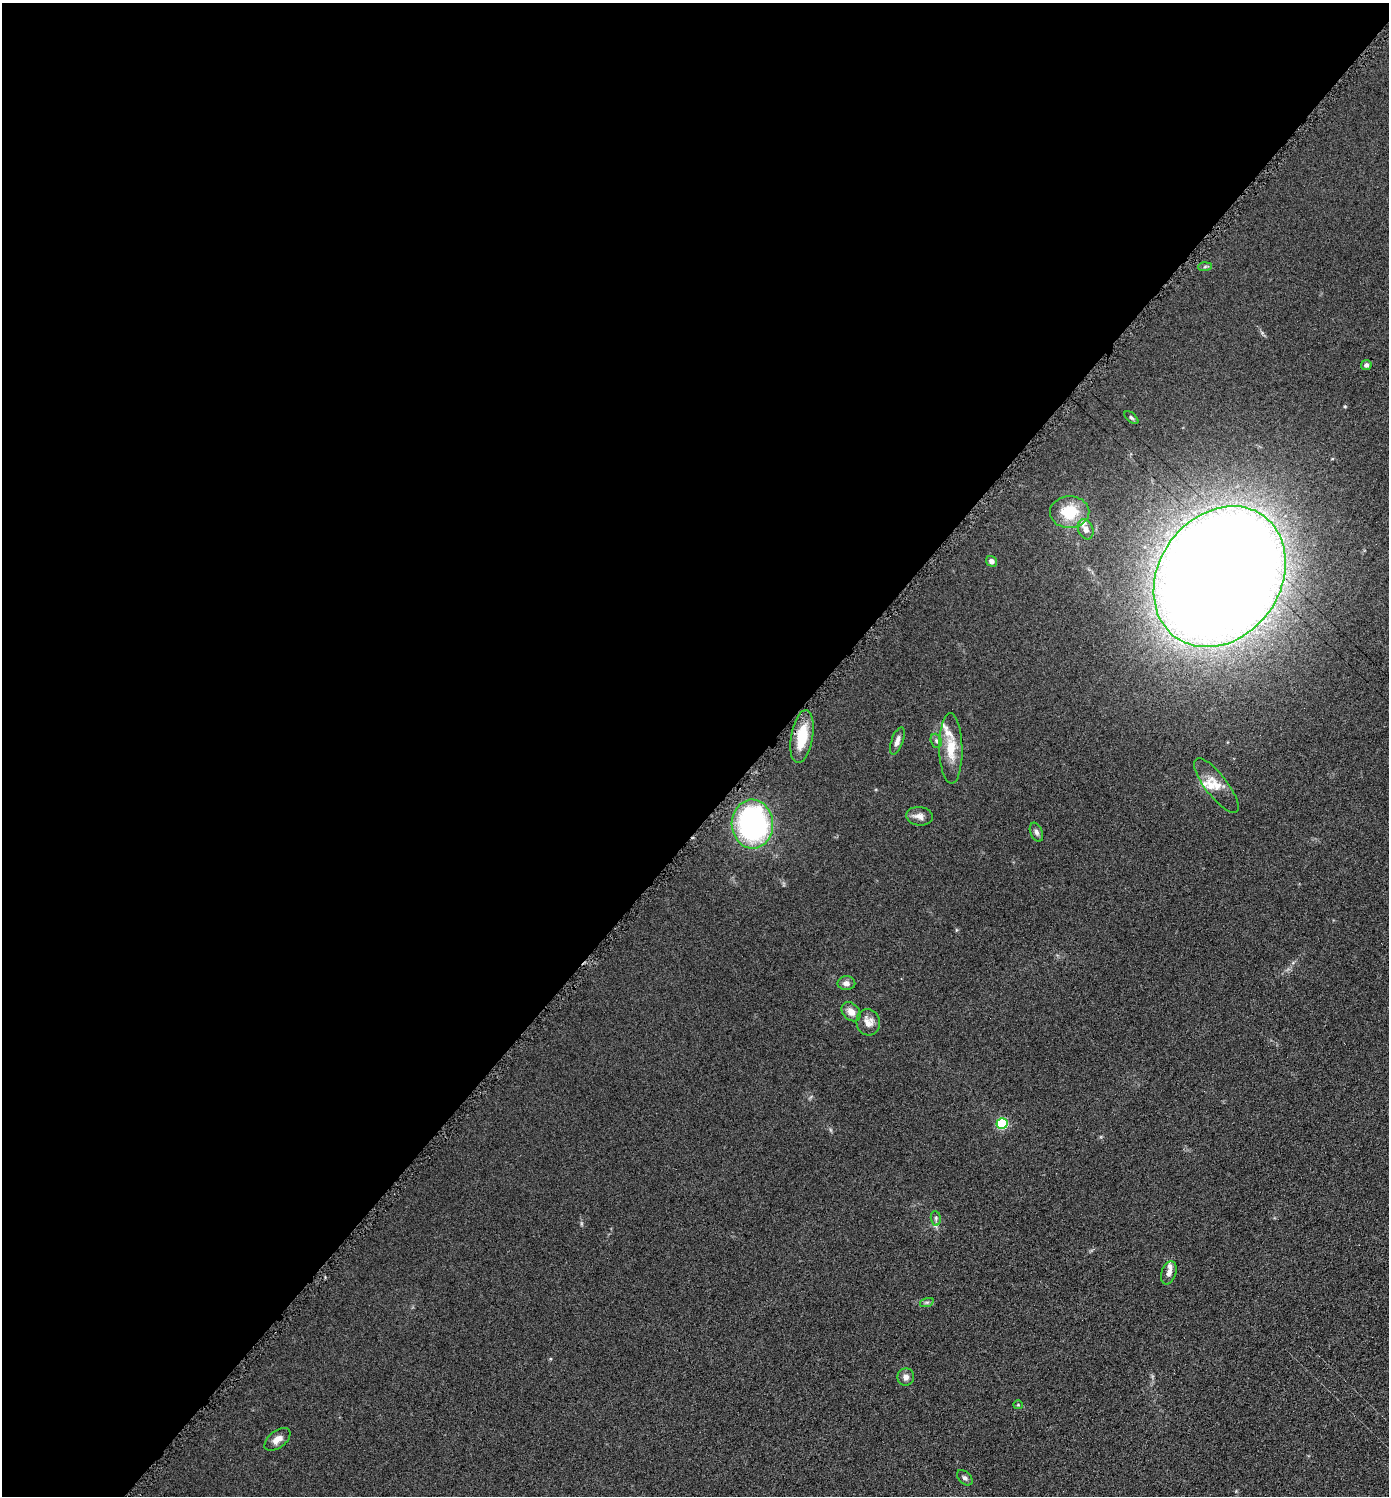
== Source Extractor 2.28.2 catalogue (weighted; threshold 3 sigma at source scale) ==
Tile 5 of 4 x 4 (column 1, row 2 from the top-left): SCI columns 152-1538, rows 2997-4490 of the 5993 x 5990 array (HDU 1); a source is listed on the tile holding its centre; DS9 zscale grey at full resolution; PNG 1391 x 1498 px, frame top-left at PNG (2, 3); each listed source drawn as its Kron ellipse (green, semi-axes under 4 px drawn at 4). Shown black and unused: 55% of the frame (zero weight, under 4 of 8 exposures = <1% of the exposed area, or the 3 px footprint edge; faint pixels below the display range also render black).
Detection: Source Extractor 2.28.2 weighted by HDU 2 'WHT'; one run over the whole footprint, this tile lists its part. Background 0.0898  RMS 0.0077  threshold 0.0314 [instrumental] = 3 sigma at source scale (4.09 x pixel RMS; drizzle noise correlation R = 1.36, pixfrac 0.8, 0.05/0.05 arcsec/px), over >= 5 px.
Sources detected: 32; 6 inside a brighter listed object's ellipse — not listed separately; the other 26 listed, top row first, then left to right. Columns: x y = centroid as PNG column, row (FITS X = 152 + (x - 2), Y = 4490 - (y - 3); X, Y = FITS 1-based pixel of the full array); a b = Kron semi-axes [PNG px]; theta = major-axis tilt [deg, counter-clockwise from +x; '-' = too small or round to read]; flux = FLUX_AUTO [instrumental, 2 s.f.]
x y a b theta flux
1205 267 6 4 3 1.2
1366 365 5 5 - 1.9
1131 418 8 4 -41 1.2
1070 512 20 16 2 24
1086 529 10 7 -69 3.9
991 561 6 5 - 2.8
1220 577 75 61 54 2800
802 737 27 11 80 22
897 741 14 6 70 3.6
936 741 7 5 -69 1.6
951 748 35 11 -89 17
1216 785 33 11 -52 11
919 816 13 9 -7 4.6
752 824 24 20 -88 150
1036 832 10 6 -68 2.2
846 983 9 7 0 3.7
851 1012 11 8 -45 6.1
868 1022 13 11 -75 6.7
1002 1123 5 5 - 68
936 1218 7 5 -83 1.5
1169 1273 12 7 71 3.7
927 1302 7 4 18 1.4
906 1377 8 8 - 3.6
1018 1405 5 4 - 0.7
277 1439 15 8 37 5.6
965 1478 9 6 -44 1.8